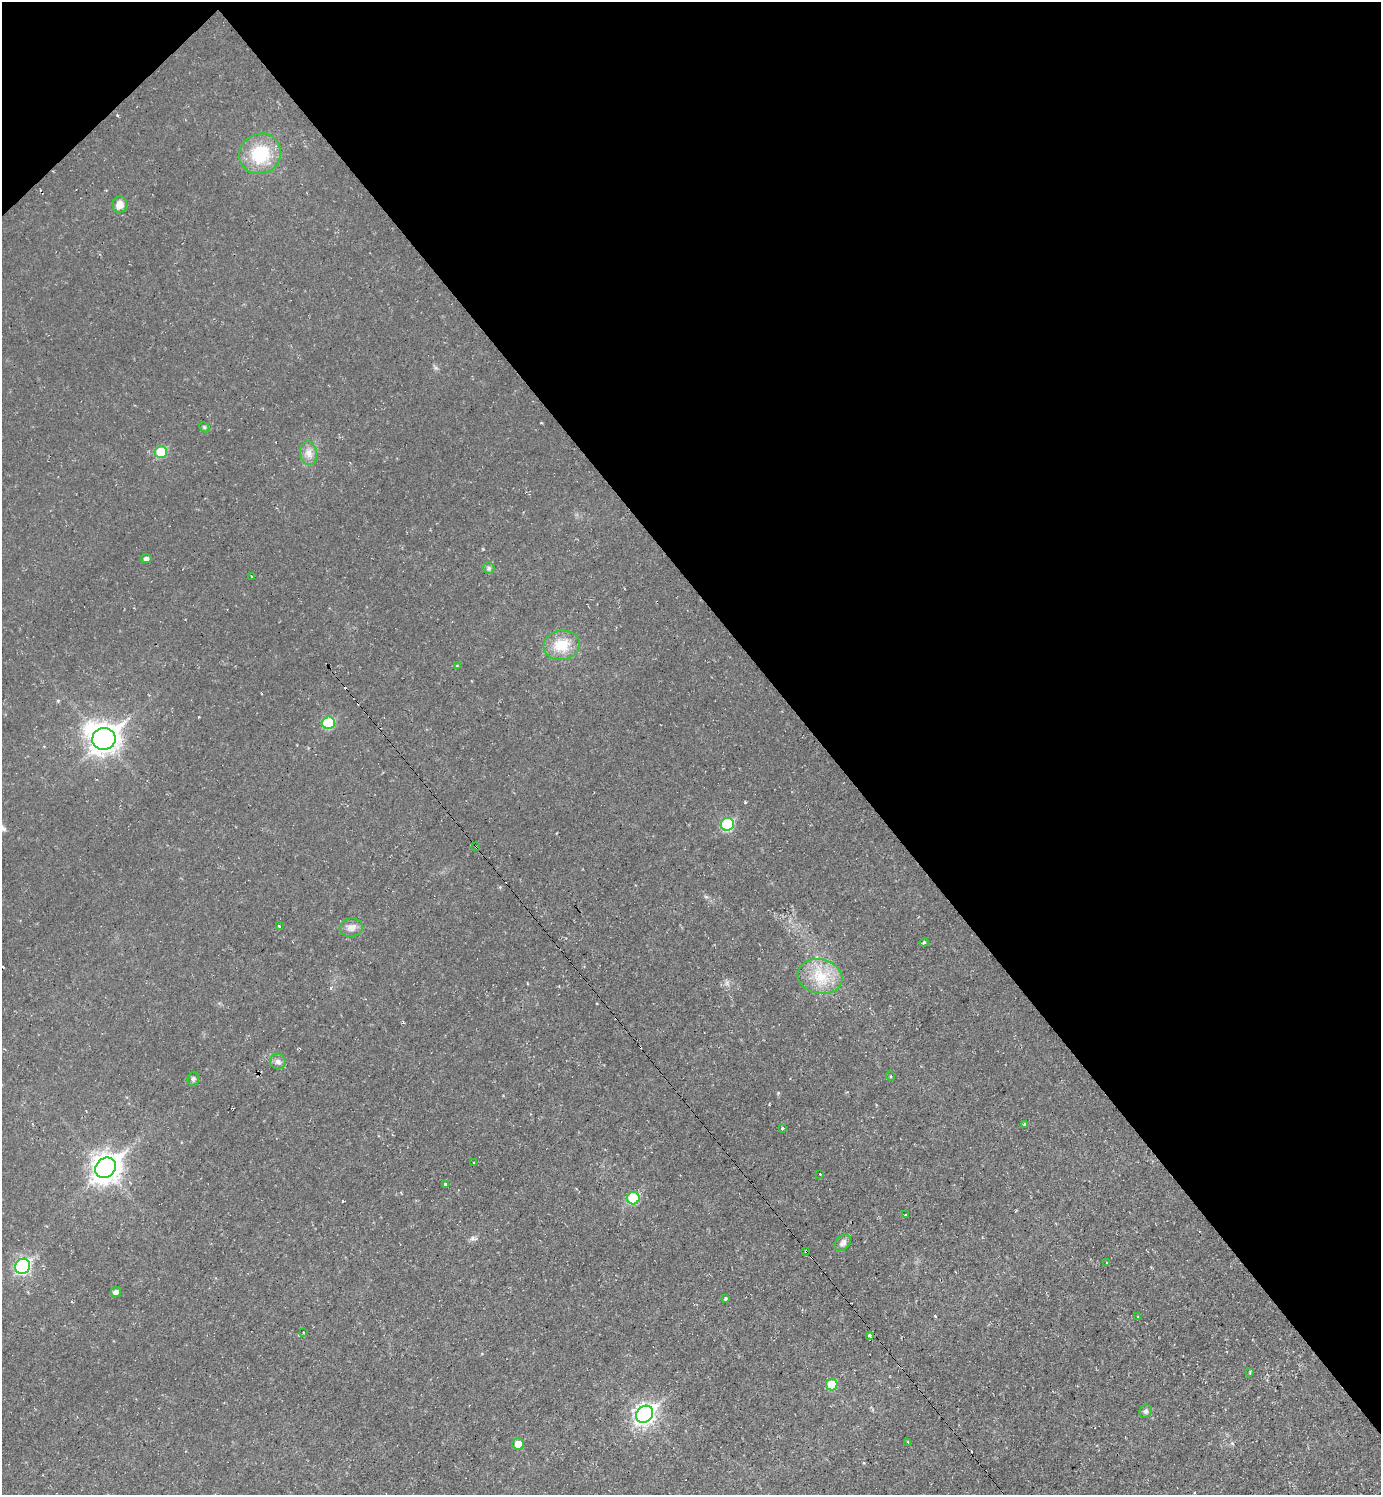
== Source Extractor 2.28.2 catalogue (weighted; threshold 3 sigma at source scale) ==
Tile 3 of 4 x 4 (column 3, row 1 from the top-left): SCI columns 2916-4294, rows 4481-5973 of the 5971 x 5973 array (HDU 1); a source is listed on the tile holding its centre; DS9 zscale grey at full resolution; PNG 1383 x 1497 px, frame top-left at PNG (2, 2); each listed source drawn as its Kron ellipse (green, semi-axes under 4 px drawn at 4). Shown black and unused: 42% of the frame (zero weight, under 2 of 3 exposures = <1% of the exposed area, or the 3 px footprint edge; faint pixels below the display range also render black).
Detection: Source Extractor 2.28.2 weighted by HDU 2 'WHT'; one run over the whole footprint, this tile lists its part. Background 0.04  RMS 0.0078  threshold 0.0352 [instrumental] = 3 sigma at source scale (4.5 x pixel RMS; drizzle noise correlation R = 1.50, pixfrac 1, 0.05/0.05 arcsec/px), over >= 5 px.
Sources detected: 51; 7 cosmic-ray / hot-pixel residue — neither listed nor drawn; the other 44 listed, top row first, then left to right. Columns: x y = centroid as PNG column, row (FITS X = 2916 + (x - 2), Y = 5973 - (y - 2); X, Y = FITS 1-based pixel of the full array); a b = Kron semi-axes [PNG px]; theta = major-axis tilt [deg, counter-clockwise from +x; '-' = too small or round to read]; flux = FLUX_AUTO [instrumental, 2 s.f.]
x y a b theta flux
260 154 21 20 - 33
120 205 8 7 - 6.2
204 427 6 4 -45 1.1
161 452 6 6 - 22
309 453 12 8 -80 5.3
146 558 5 4 - 2.3
489 568 6 5 - 1.4
251 576 3 2 - 1.2
562 645 18 14 8 17
457 666 3 3 - 1.6
328 723 6 6 - 29
104 739 11 11 - 710
727 824 6 6 - 43
476 847 3 3 - 1.5
279 926 3 2 - 1.6
351 927 12 9 9 4.3
924 942 4 4 - 0.82
820 977 22 17 -12 21
278 1061 8 7 - 2.5
890 1076 5 3 - 0.69
193 1079 7 5 75 1.5
1024 1124 3 3 - 0.97
782 1128 3 3 - 3.5
474 1163 3 3 - 1.7
106 1168 11 9 42 710
820 1174 2 2 - 0.64
446 1185 3 3 - 11
633 1198 6 6 - 28
905 1215 3 3 - 1.5
843 1243 9 7 49 3.1
806 1251 3 2 - 0.88
1107 1263 3 3 - 2.6
22 1266 8 7 - 110
116 1292 5 5 - 3.2
725 1299 3 3 - 1.8
1138 1316 3 2 - 0.49
304 1332 3 2 - 0.84
870 1336 3 3 - 2.5
1250 1372 4 2 - 0.64
832 1384 6 5 - 19
1146 1411 7 6 - 1.7
644 1414 9 7 44 320
908 1442 3 2 - 0.84
518 1444 5 5 - 8
Overlapping masked pixels (flux is a lower limit): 2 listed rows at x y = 476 847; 806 1251